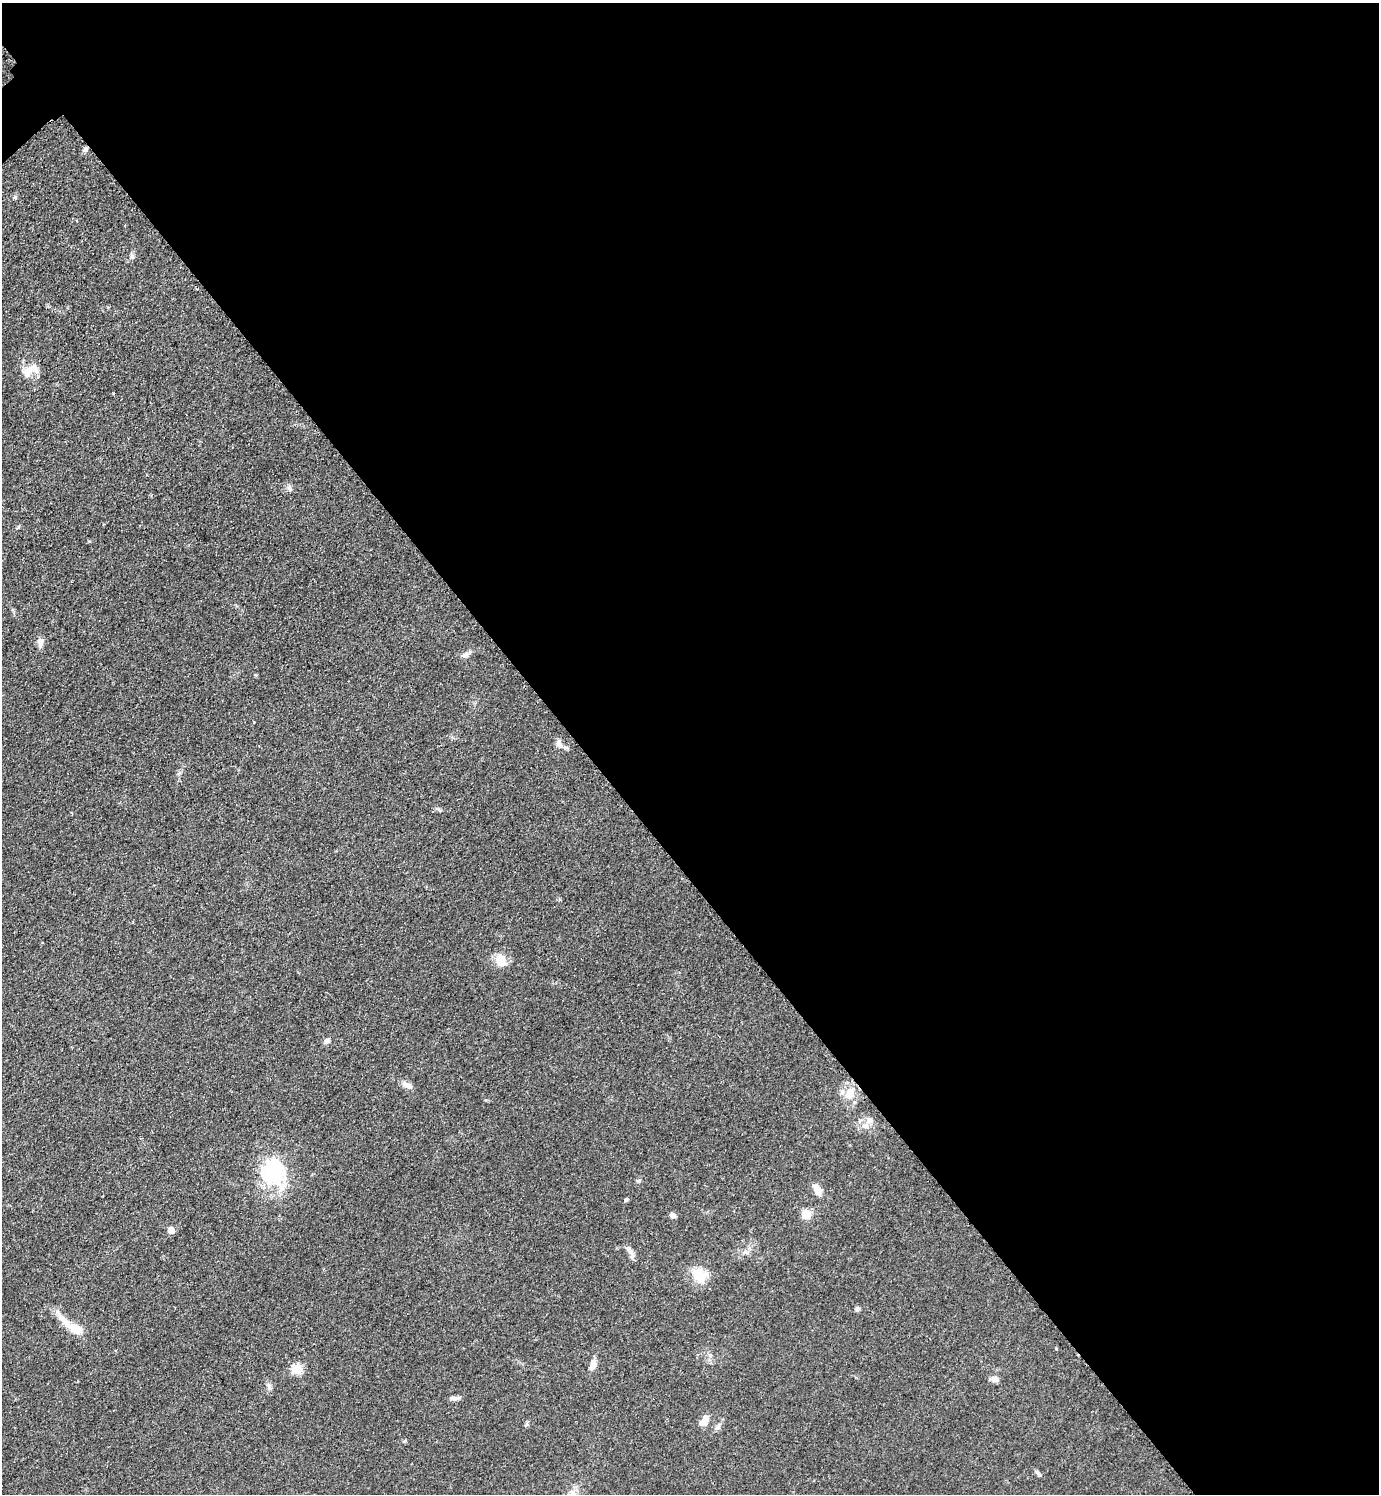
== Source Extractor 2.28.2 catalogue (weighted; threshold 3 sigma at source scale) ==
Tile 8 of 4 x 4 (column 4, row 2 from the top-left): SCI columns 4444-5820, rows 2991-4482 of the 5988 x 5990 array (HDU 1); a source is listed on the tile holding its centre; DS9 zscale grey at full resolution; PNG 1381 x 1496 px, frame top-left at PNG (2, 3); no overlay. Shown black and unused: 58% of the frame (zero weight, under 2 of 3 exposures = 1% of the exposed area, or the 3 px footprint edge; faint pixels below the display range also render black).
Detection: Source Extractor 2.28.2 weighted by HDU 2 'WHT'; one run over the whole footprint, this tile lists its part. Background 0.0801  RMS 0.0074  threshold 0.0331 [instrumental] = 3 sigma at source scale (4.5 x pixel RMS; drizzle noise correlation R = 1.50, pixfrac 1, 0.05/0.05 arcsec/px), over >= 5 px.
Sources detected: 35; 1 inside a brighter object's white glare — not listed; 2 inside a brighter listed object's ellipse — not listed separately; the other 32 listed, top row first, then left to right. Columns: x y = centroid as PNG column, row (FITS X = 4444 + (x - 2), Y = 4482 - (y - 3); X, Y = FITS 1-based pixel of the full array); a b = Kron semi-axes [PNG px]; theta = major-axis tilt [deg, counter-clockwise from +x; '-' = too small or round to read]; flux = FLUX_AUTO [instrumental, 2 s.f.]
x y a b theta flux
85 149 6 5 - 1.7
15 197 6 4 37 1.1
30 370 25 10 23 9.3
289 488 9 5 -59 2
40 642 11 7 84 4.2
466 655 13 6 32 3.3
559 744 15 7 -63 4
501 960 17 11 -61 9.7
326 1041 9 5 51 2.1
407 1085 14 7 -24 3.9
850 1094 14 10 73 11
870 1120 10 8 -48 3.9
272 1172 36 30 -39 50
638 1181 6 5 - 1.3
817 1189 14 7 -56 6.8
626 1200 4 4 - 2
806 1214 5 5 - 28
672 1215 7 5 -23 2.7
171 1230 5 5 - 11
630 1251 11 7 -49 3.8
746 1252 10 3 -11 1.6
699 1275 21 14 -51 15
858 1309 6 5 - 1.8
64 1320 30 9 -44 11
593 1365 13 7 71 5.2
297 1369 5 5 - 41
995 1379 9 7 -12 3.5
269 1386 8 5 -69 2.1
455 1398 14 5 5 2.8
704 1420 13 7 59 7.4
527 1424 6 5 - 1.2
1038 1473 9 4 -55 1.5
Unlisted compact peaks at least as high as the median listed source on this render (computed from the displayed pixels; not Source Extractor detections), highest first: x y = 132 256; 113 393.